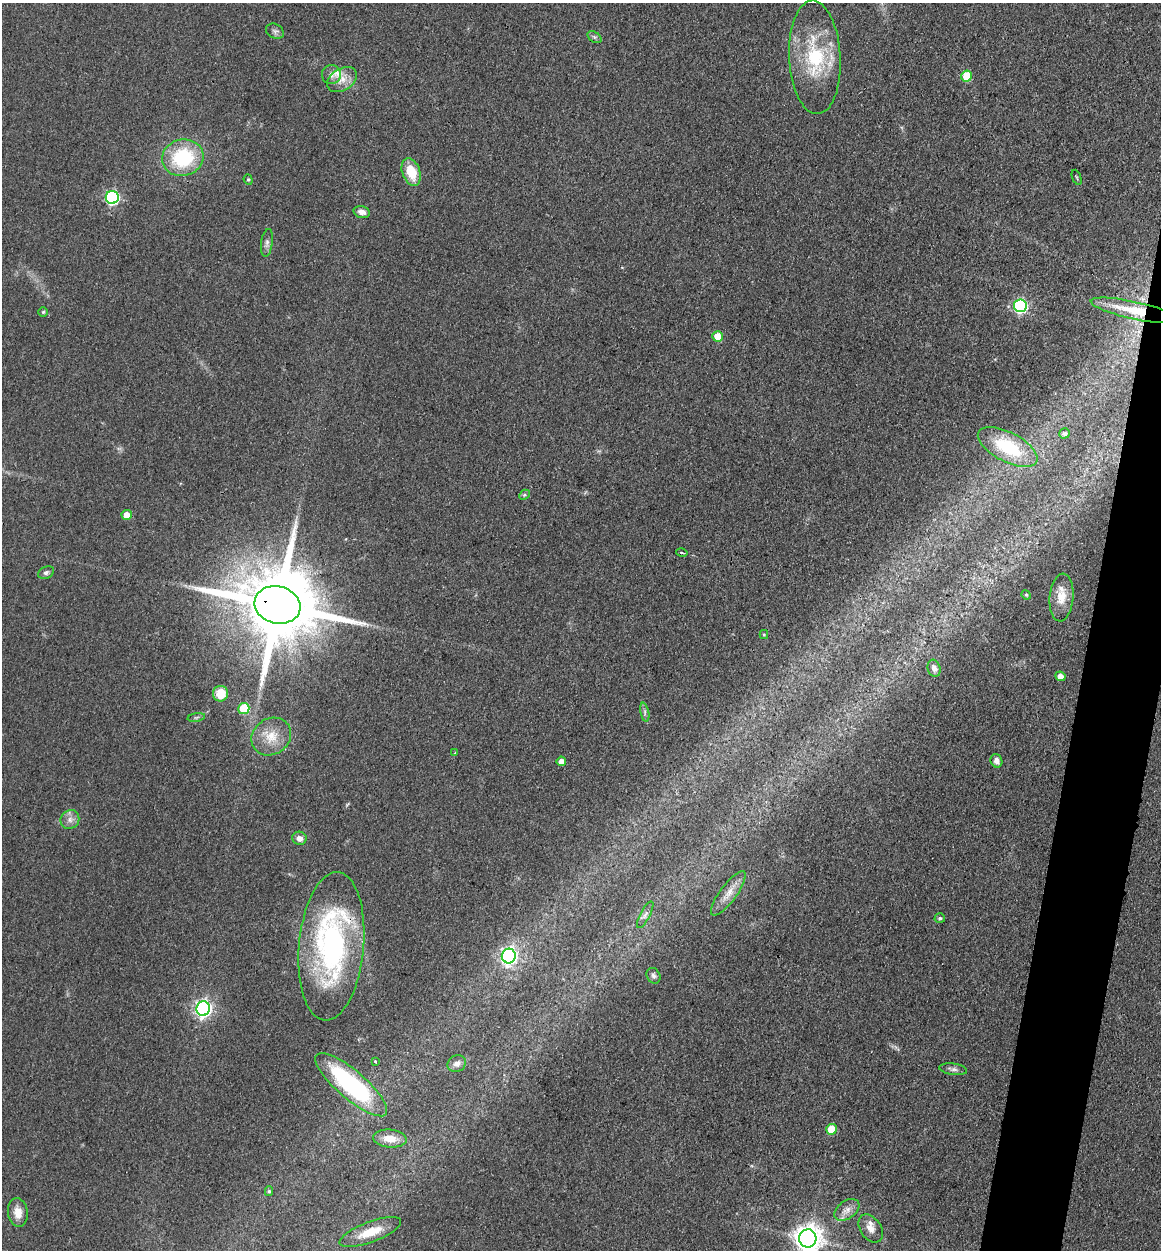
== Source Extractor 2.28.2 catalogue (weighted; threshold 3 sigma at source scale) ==
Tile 10 of 4 x 4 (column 2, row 3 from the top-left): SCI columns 1418-2576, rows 1268-2515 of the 5198 x 5223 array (HDU 1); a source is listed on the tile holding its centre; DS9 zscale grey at full resolution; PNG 1163 x 1252 px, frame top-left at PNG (2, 3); each listed source drawn as its Kron ellipse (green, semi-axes under 4 px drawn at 4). Shown black and unused: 4% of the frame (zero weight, under 3 of 4 exposures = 3% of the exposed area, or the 3 px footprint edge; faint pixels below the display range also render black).
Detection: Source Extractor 2.28.2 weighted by HDU 2 'WHT'; one run over the whole footprint, this tile lists its part. Background 0.0721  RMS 0.0069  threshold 0.0309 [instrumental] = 3 sigma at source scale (4.5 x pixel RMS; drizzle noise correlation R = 1.50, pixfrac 1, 0.05/0.05 arcsec/px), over >= 5 px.
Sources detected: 59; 1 inside a brighter listed object's ellipse — not listed separately; the other 58 listed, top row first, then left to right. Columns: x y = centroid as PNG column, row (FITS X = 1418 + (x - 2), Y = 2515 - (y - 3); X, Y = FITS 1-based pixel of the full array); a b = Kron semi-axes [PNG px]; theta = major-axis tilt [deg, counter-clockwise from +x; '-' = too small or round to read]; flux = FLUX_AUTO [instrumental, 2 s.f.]
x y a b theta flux
275 31 9 7 -29 2.3
594 37 8 5 -34 1.4
815 57 57 26 -87 53
331 74 9 9 - 4.1
967 76 5 5 - 26
342 79 16 11 31 8.3
183 158 21 18 15 51
411 172 14 9 -70 17
1077 177 8 2 -69 0.72
248 180 5 4 - 0.99
112 197 6 6 - 120
362 212 8 6 -15 3.7
267 243 14 5 82 2.8
1020 306 6 6 - 120
1134 310 44 8 -12 21
43 312 4 4 - 0.93
718 336 5 5 - 12
1065 433 5 5 - 1.3
1008 447 33 14 -27 37
524 495 6 4 44 1.1
127 515 5 5 - 8
682 553 6 2 -12 0.93
46 573 8 6 24 1.9
1026 595 5 4 - 0.73
1062 597 24 12 85 10
277 605 23 18 -15 11000
764 634 4 4 - 0.92
934 668 9 6 -77 3.3
1060 676 5 4 - 5.8
220 694 8 7 - 13
244 708 5 5 - 35
645 712 9 4 -78 1.8
196 717 9 4 9 1.3
271 737 21 18 36 15
455 753 4 4 - 0.59
561 761 5 4 - 6.1
996 761 7 5 -64 3.3
70 819 10 9 - 4
299 838 7 6 - 4.2
728 893 27 8 53 8.2
645 915 15 5 63 2.9
940 918 5 5 - 1.4
331 946 74 32 85 160
509 956 7 7 - 220
654 976 8 6 -56 2.1
203 1009 7 7 - 250
375 1061 3 3 - 1
457 1063 9 8 - 3.4
953 1069 14 5 -7 2.7
351 1085 46 14 -41 100
831 1129 5 5 - 17
390 1138 17 9 -5 9.5
269 1191 5 4 - 1.2
847 1210 14 9 35 5.3
18 1212 14 10 -82 8
871 1229 15 10 -55 6.4
370 1232 33 10 20 15
808 1238 9 8 - 850
Overlapping masked pixels (flux is a lower limit): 3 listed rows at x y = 1134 310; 277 605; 331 946
Isophote crosses this tile's border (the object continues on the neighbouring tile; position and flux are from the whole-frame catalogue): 1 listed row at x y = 808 1238